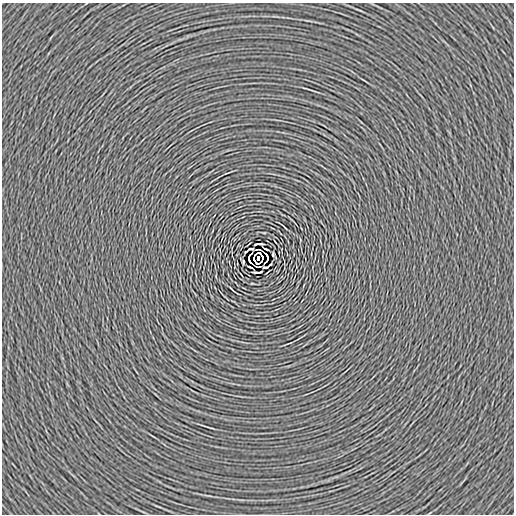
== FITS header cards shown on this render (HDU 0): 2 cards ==
NAXIS1  =                  512
NAXIS2  =                  512

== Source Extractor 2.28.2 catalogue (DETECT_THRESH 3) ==
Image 512 x 512 px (HDU 0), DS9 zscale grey, 1 PNG px = 1 image px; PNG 516 x 516 px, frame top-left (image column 1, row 512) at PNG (2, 3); no overlay
Background -1.43e-04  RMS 0.0028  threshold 0.00849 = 3 sigma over >= 5 px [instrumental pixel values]
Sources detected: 11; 2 with non-positive FLUX_AUTO (blend fragments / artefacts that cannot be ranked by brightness) are not listed; the other 9 listed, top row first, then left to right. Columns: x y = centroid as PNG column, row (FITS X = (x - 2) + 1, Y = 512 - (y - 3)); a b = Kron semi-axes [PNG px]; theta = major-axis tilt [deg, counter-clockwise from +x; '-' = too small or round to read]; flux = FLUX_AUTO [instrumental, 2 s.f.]
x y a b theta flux
258 244 8 2 5 0.37
250 249 5 2 - 0.18
246 252 4 2 - 0.17
273 254 3 2 - 0.17
258 258 7 5 64 5.7
243 262 3 2 - 0.17
270 264 4 2 - 0.17
266 267 5 2 - 0.18
258 272 7 2 4 0.38
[2 non-positive-flux detections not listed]